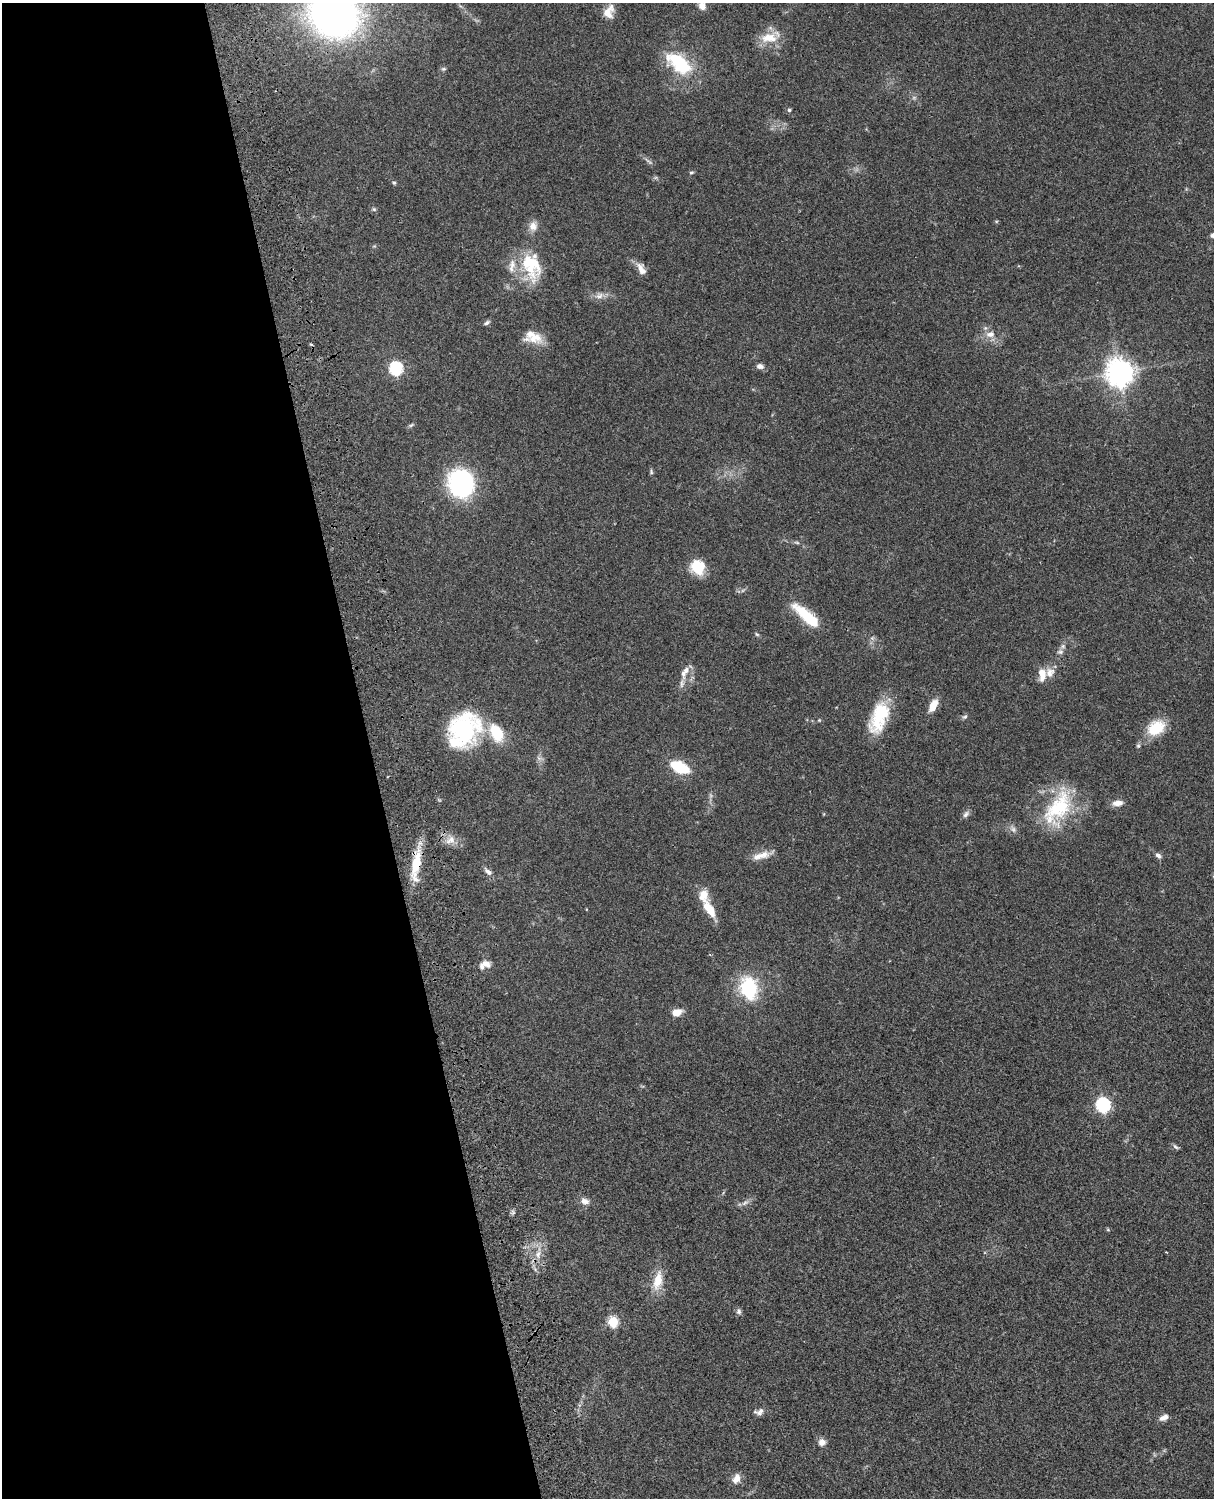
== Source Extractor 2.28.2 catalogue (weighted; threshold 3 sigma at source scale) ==
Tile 5 of 4 x 3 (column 1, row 2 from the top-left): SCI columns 121-1332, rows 1772-3267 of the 5086 x 4926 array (HDU 1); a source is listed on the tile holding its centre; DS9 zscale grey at full resolution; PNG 1216 x 1500 px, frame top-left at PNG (2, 3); no overlay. Shown black and unused: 31% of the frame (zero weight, under 3 of 4 exposures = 6% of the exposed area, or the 3 px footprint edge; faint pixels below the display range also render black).
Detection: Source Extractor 2.28.2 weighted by HDU 2 'WHT'; one run over the whole footprint, this tile lists its part. Background 0.0781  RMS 0.0059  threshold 0.0264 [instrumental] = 3 sigma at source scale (4.5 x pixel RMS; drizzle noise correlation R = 1.50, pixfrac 1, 0.05/0.05 arcsec/px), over >= 5 px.
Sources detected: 80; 1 too faint to see at this stretch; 1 inside a brighter object's white glare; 1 cosmic-ray / hot-pixel residue — not listed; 11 inside a brighter listed object's ellipse — not listed separately; the other 66 listed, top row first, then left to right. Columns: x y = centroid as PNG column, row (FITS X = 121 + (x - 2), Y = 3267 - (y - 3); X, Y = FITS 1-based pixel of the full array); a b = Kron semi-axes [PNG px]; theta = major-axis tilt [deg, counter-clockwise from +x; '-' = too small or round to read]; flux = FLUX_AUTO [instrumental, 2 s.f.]
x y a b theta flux
702 6 9 7 -68 4.1
609 12 20 13 68 7.3
334 15 39 34 -26 310
769 38 25 14 2 11
679 63 36 18 -39 33
444 69 7 5 0 1
789 110 4 4 - 1.1
648 161 15 2 -41 1.4
691 172 7 3 8 0.74
394 183 5 4 - 0.86
374 209 6 5 - 0.92
533 226 13 11 86 4.6
1213 235 6 6 - 1.8
530 263 41 23 -52 28
641 269 17 9 -63 4.6
599 296 10 8 24 3.2
487 323 9 4 32 1.3
990 334 14 9 11 4.9
535 337 21 16 -4 9.2
760 366 8 6 -10 2.6
396 368 6 6 - 83
1119 372 9 8 - 680
411 425 7 4 36 0.92
651 472 7 5 83 0.9
461 483 21 18 -66 91
797 542 8 4 -9 1.1
698 567 16 14 -58 16
805 615 35 12 -41 21
757 634 6 4 -31 0.82
1060 652 9 7 10 1.9
686 670 16 9 72 4.9
1042 675 16 9 -89 6.8
933 706 15 7 63 7.7
879 717 39 18 70 28
965 717 7 5 21 1.2
819 720 4 4 - 0.56
1156 728 21 15 32 17
462 730 41 33 5 57
1138 746 6 5 - 0.92
680 767 16 8 -24 27
1117 803 13 7 7 4.3
1058 808 52 26 54 42
966 814 10 6 45 2
451 840 16 10 29 5.3
762 855 28 8 16 6.1
1158 855 8 6 -46 2
416 864 45 10 82 18
488 872 13 7 -38 2.6
709 909 24 10 -58 11
486 964 12 8 -19 3.9
749 988 26 18 -77 34
677 1012 11 8 16 5.8
1103 1105 7 6 - 110
1175 1147 9 5 -38 1.2
585 1201 11 9 -21 3.3
745 1203 11 5 25 2.2
513 1212 6 5 - 1.2
1108 1230 6 3 -19 0.64
538 1254 11 6 71 3.6
658 1281 28 11 78 11
739 1311 8 6 -84 1.5
613 1322 6 5 - 42
760 1412 12 8 46 2.6
1164 1418 11 6 23 3
822 1442 10 9 - 3.2
736 1479 13 9 69 4.5
Overlapping masked pixels (flux is a lower limit): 1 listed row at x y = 416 864
Isophote crosses this tile's border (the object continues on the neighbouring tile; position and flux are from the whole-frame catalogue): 4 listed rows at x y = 702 6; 609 12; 334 15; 1213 235